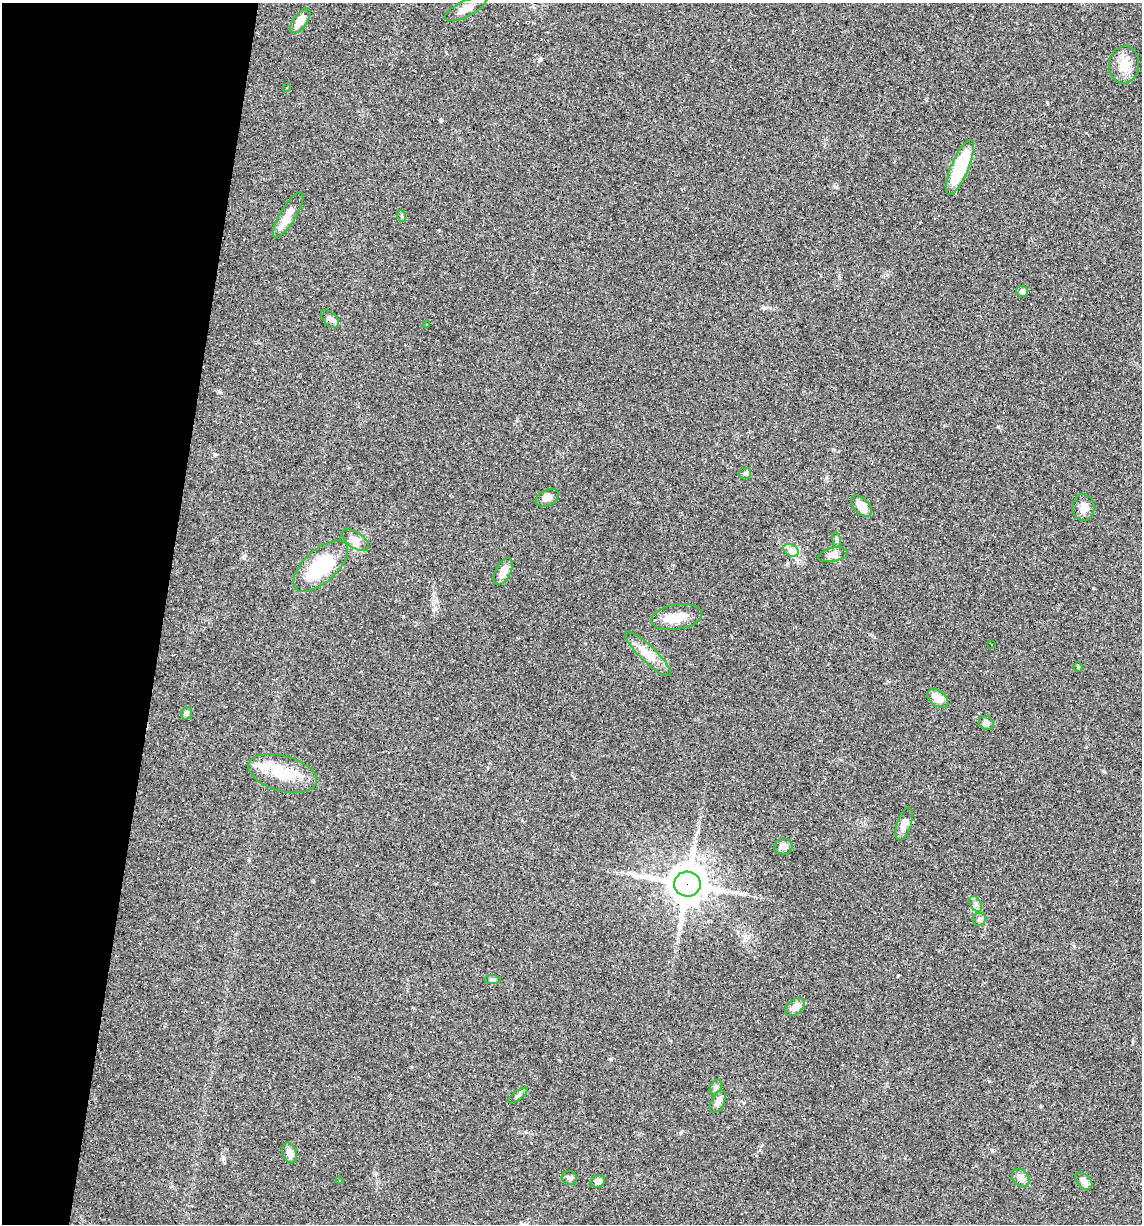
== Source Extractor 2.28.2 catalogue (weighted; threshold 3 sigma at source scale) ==
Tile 9 of 4 x 4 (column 1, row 3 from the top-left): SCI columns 114-1253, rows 1223-2444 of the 4907 x 4887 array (HDU 1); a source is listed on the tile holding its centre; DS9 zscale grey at full resolution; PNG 1144 x 1226 px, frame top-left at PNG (2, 3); each listed source drawn as its Kron ellipse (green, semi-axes under 4 px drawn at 4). Shown black and unused: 14% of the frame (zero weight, under 3 of 4 exposures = <1% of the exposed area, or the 3 px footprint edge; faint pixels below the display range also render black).
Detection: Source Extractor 2.28.2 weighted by HDU 2 'WHT'; one run over the whole footprint, this tile lists its part. Background 0.0582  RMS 0.0049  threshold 0.022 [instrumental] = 3 sigma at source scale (4.5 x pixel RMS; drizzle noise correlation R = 1.50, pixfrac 1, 0.05/0.05 arcsec/px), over >= 5 px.
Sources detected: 56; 1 inside a brighter object's white glare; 10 cosmic-ray / hot-pixel residue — neither listed nor drawn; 1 inside a brighter listed object's ellipse — not listed separately; the other 44 listed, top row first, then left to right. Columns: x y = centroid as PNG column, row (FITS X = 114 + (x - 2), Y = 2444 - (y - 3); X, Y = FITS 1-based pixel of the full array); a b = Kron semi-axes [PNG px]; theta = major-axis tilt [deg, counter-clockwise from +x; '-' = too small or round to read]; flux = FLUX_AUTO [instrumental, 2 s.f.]
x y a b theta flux
466 9 23 8 26 4.7
300 21 14 6 54 5.7
1124 65 19 15 82 7.3
287 87 3 3 - 0.5
960 167 29 8 67 31
288 215 26 8 58 5.5
402 216 6 4 -71 0.63
1022 291 6 5 - 1.5
330 319 11 6 -45 1.7
426 324 3 2 - 0.28
745 473 6 5 - 0.96
547 498 12 7 28 2.7
861 506 13 7 -47 4.7
1083 507 13 11 -85 3.4
355 540 16 8 -35 3.5
836 540 8 4 -81 0.96
791 550 8 5 -30 1.9
833 555 15 7 11 2.6
321 566 34 16 42 32
503 571 14 8 64 3.7
677 617 26 12 9 8.8
991 645 2 2 - 0.49
648 654 31 8 -44 6.4
1078 667 4 4 - 0.47
938 698 12 7 -37 5.3
186 713 6 5 - 1.2
986 723 8 6 -38 1.5
283 773 35 17 -15 15
904 824 17 7 72 3.7
783 846 9 8 - 2.5
687 884 13 12 - 1100
976 904 8 5 -60 1.5
979 919 7 6 - 1.2
493 980 8 4 -1 0.88
795 1007 11 7 39 3.1
716 1087 8 5 61 1.1
518 1095 12 4 36 1.2
718 1101 12 6 61 2.5
290 1153 11 7 -71 3
569 1178 8 6 -17 1.4
1021 1178 10 7 -45 3.4
339 1180 3 2 - 0.74
598 1181 7 6 - 2.4
1084 1181 10 6 -46 1.9
Overlapping masked pixels (flux is a lower limit): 1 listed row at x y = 687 884
Unlisted compact peaks at least as high as the median listed source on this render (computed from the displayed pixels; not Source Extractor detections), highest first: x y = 219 392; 992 1150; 611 1059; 836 187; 898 975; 833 449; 540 59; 681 1132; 215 454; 1047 102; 1104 771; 244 557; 1093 588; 441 121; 998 427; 764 308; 989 1081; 403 616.